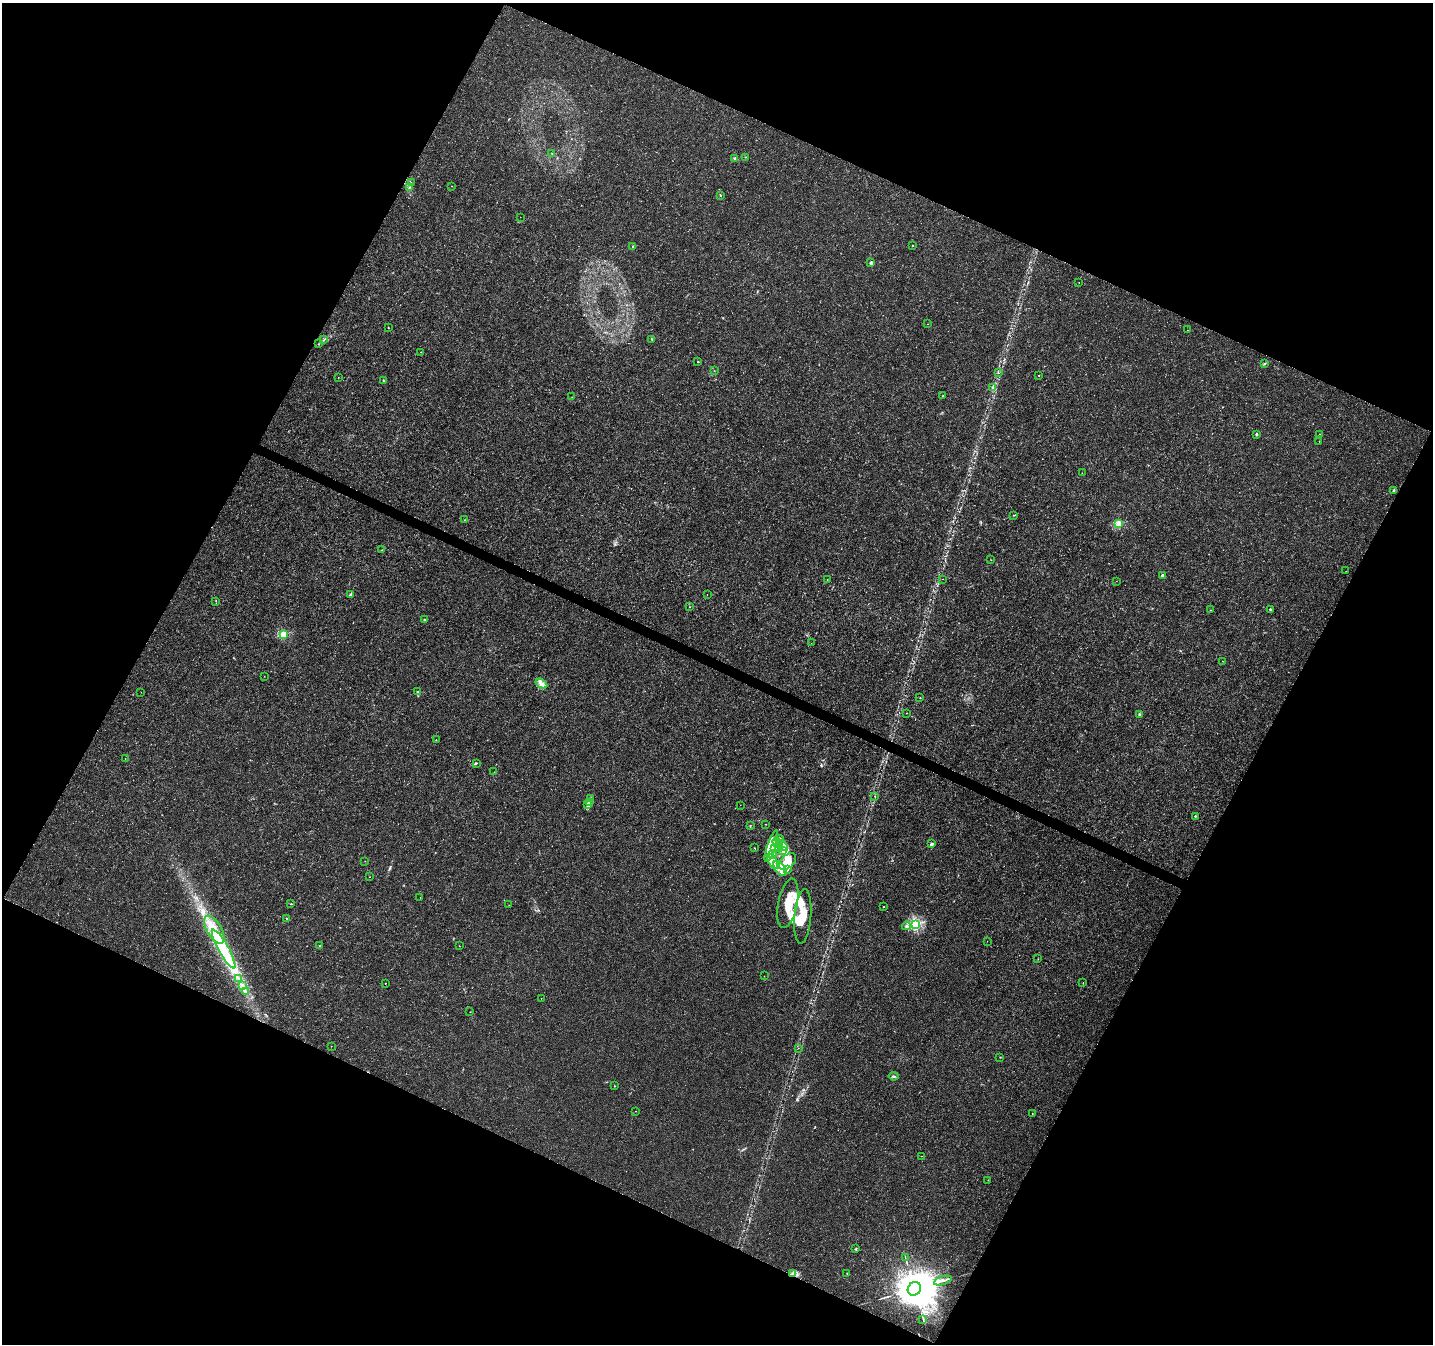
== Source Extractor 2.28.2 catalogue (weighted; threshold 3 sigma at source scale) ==
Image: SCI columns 2-5723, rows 201-5567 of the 5732 x 5835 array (HDU 1 of 3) = the unmasked area's bounding box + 8 px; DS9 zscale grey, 4 x 4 block average (1 PNG px = mean of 4 x 4 image px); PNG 1435 x 1346 px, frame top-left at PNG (2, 3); each listed source drawn as its Kron ellipse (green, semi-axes under 4 px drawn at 4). Shown black and unused: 46% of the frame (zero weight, under 3 of 4 exposures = <1% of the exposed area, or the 3 px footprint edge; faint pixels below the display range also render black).
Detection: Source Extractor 2.28.2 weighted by HDU 2 'WHT'. Background 0.001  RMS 9.2e-04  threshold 0.00415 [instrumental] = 3 sigma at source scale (4.5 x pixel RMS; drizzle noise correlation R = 1.50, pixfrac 1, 0.0396/0.0396 arcsec/px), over >= 5 px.
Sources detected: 161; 1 inside a brighter object's white glare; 2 cosmic-ray / hot-pixel residue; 2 long thin detections or spike segments (spike, bleed or trail) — neither listed nor drawn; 28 inside a brighter listed object's ellipse — not listed separately; the other 128 listed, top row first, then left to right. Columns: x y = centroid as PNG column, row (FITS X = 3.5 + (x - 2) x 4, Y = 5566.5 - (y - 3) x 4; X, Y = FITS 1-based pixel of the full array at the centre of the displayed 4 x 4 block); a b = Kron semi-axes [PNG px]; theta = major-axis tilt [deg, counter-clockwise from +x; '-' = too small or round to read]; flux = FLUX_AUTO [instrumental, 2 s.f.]
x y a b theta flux
552 153 2 2 - 0.16
745 157 2 2 - 0.23
735 158 3 2 - 0.5
411 183 2 2 - 0.2
452 186 2 2 - 0.14
410 187 2 2 - 0.22
721 195 2 2 - 0.27
520 217 2 2 - 0.15
913 246 2 2 - 0.17
633 247 3 2 - 0.74
871 263 2 2 - 4.5
1079 283 2 2 - 0.11
928 324 2 2 - 0.14
388 328 2 2 - 0.19
1187 330 2 2 - 0.076
323 340 2 2 - 0.29
652 340 4 2 - 0.57
318 344 2 2 - 0.11
421 352 2 2 - 0.15
698 362 2 2 - 0.4
1264 364 3 2 - 0.39
714 371 2 2 - 0.19
998 373 2 2 - 0.16
1039 375 2 2 - 0.22
338 377 2 2 - 0.14
383 381 3 2 - 0.59
993 388 2 2 - 0.37
942 396 3 2 - 0.38
572 397 2 2 - 0.22
1256 434 2 2 - 3.2
1320 434 2 2 - 0.15
1319 441 2 2 - 0.18
1082 473 2 2 - 0.13
1394 490 2 2 - 4.2
1014 515 3 2 - 0.31
464 520 2 2 - 0.18
1119 524 2 2 - 32
382 550 2 2 - 0.23
991 560 2 2 - 0.13
1346 571 2 2 - 0.12
1162 575 2 2 - 3
943 579 2 2 - 0.3
827 580 2 2 - 0.14
1116 581 2 2 - 0.19
707 594 2 2 - 0.18
350 595 3 2 - 0.87
216 601 2 2 - 0.16
689 607 2 2 - 0.2
1211 610 2 2 - 0.16
1270 610 3 2 - 0.47
425 620 2 2 - 2.1
283 634 2 2 - 38
811 643 2 2 - 0.066
1222 661 2 2 - 0.13
264 676 2 2 - 0.14
541 684 6 4 -32 2.6
141 692 2 2 - 0.095
417 692 3 2 - 0.43
920 698 2 2 - 0.22
906 713 2 2 - 0.11
1139 714 2 2 - 3.5
436 740 2 2 - 0.17
125 759 2 2 - 0.12
476 763 3 2 - 0.32
494 772 2 2 - 0.14
875 796 2 2 - 0.26
590 798 2 2 - 0.42
589 803 4 2 - 0.66
588 804 2 2 - 0.27
740 805 2 2 - 0.11
1195 816 2 2 - 1
766 824 2 2 - 0.16
750 826 2 2 - 0.29
779 839 4 2 - 0.91
777 842 4 3 - 1.8
931 844 2 2 - 5.9
771 846 16 4 71 6.7
783 846 6 3 -46 2.5
779 847 5 2 - 1
755 848 2 2 - 0.19
774 848 4 2 - 0.98
782 851 2 2 - 0.37
773 854 3 2 - 0.32
365 861 2 2 - 0.17
787 861 10 6 41 6.5
773 862 8 2 -60 2.5
780 869 9 4 -53 5.1
787 870 4 3 - 1.3
370 877 2 2 - 0.18
420 897 2 2 - 0.12
788 903 25 9 78 14
291 904 2 2 - 0.28
509 905 2 2 - 0.27
883 906 2 2 - 0.18
803 916 27 8 85 13
287 919 2 2 - 0.32
915 924 2 2 - 86
906 926 4 2 - 0.89
214 930 16 7 -58 11
987 941 2 2 - 0.076
319 946 2 2 - 0.21
459 946 2 2 - 0.18
224 949 22 5 -61 14
1038 959 2 2 - 0.078
764 976 2 2 - 0.087
239 979 2 2 - 0.3
385 983 2 2 - 0.16
1083 983 2 2 - 0.24
242 986 2 2 - 0.23
245 991 4 3 - 1
541 998 2 2 - 0.28
470 1012 2 2 - 0.11
331 1046 2 2 - 0.12
798 1048 2 2 - 0.13
1000 1057 2 2 - 0.1
894 1076 5 2 - 0.69
615 1086 2 2 - 0.2
636 1111 2 2 - 0.15
1032 1113 2 2 - 0.16
922 1156 2 2 - 0.14
988 1180 2 2 - 0.24
856 1248 2 2 - 0.39
905 1258 2 2 - 0.25
792 1273 3 2 - 0.74
847 1274 2 2 - 0.27
943 1281 9 2 16 1.9
914 1289 7 6 - 4000
923 1319 3 2 - 0.41
Overlapping masked pixels (flux is a lower limit): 1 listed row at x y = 792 1273
Diffuse or blended objects may show on this block-average render without a row.